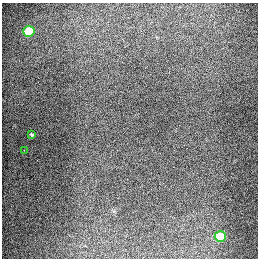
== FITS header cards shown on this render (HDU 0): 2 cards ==
NAXIS1  =                  256
NAXIS2  =                  256

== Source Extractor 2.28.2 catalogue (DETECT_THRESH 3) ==
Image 256 x 256 px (HDU 0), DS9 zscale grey, 1 PNG px = 1 image px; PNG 260 x 260 px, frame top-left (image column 1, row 256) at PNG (2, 3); each listed source drawn as its Kron ellipse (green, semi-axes under 4 px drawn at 4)
Background 1290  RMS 26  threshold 79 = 3 sigma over >= 5 px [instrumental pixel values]
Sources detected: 4; all 4 listed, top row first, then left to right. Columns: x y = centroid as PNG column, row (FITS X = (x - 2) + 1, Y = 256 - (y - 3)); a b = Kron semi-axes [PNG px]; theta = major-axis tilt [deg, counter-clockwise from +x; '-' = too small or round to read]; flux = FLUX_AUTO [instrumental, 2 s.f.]
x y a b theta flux
29 31 5 5 - 89000
32 135 3 3 - 2100
24 150 2 2 - 6600
220 237 6 5 - 72000